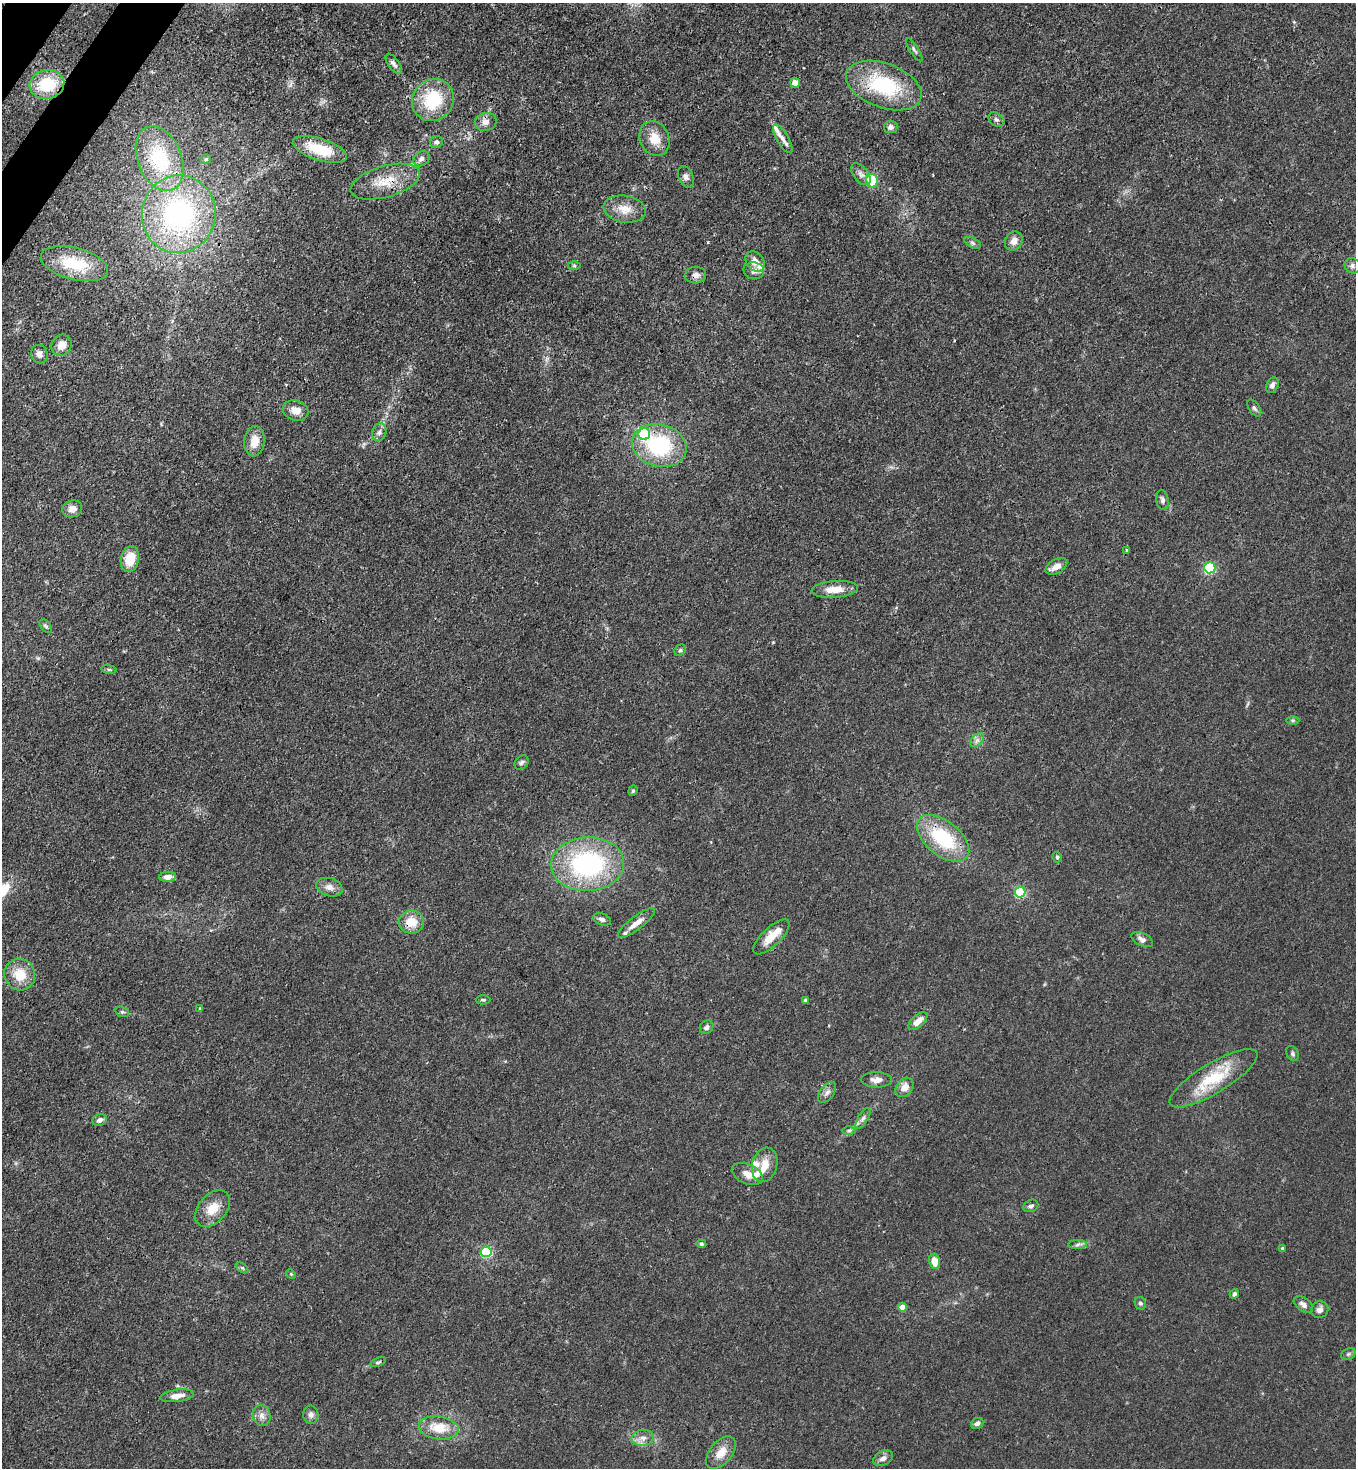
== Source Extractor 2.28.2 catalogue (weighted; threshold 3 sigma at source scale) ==
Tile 11 of 4 x 4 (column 3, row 3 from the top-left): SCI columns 2931-4284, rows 1528-2993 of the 6010 x 5988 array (HDU 1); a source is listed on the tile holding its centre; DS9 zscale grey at full resolution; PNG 1358 x 1470 px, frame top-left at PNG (2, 3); each listed source drawn as its Kron ellipse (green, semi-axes under 4 px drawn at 4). Shown black and unused: <1% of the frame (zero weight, under 3 of 4 exposures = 7% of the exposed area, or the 3 px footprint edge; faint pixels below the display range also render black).
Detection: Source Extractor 2.28.2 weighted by HDU 2 'WHT'; one run over the whole footprint, this tile lists its part. Background 0.0202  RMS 0.0027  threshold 0.0119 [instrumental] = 3 sigma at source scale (4.5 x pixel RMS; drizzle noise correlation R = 1.50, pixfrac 1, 0.05/0.05 arcsec/px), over >= 5 px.
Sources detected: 110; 5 inside a brighter listed object's ellipse — not listed separately; the other 105 listed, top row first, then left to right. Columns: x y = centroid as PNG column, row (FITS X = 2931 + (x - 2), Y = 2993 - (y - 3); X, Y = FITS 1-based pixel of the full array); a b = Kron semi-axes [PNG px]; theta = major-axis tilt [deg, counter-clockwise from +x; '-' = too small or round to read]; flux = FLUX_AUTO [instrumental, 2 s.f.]
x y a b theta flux
914 50 13 4 -56 0.61
394 64 12 5 -54 0.87
795 83 5 4 - 3.1
47 84 17 14 13 11
884 85 39 22 -20 21
433 100 22 20 48 14
996 120 9 6 -37 0.76
486 122 11 9 13 1.6
891 127 6 6 - 0.89
655 139 18 14 -67 4.5
783 139 16 6 -60 1.7
436 142 6 6 - 0.64
320 149 28 11 -18 9.1
160 158 34 22 -68 20
206 159 5 5 - 0.51
421 159 9 7 37 1
861 174 13 7 -51 1.3
686 177 11 7 -65 1
872 181 7 6 - 10
385 182 36 15 16 7
625 209 21 13 -9 4
179 214 39 37 80 51
1014 241 10 8 51 1.9
973 243 9 5 -27 0.6
755 262 11 8 -49 2.6
74 264 34 16 -14 11
574 265 6 4 -1 0.42
1352 266 8 7 - 0.83
754 271 10 8 -14 1.5
696 275 10 8 3 1.3
61 345 11 9 57 2.6
39 354 9 8 - 1.5
1272 385 8 5 65 0.99
1254 408 9 5 -56 0.61
295 410 13 10 -17 2.6
379 432 9 7 71 1
644 434 6 5 - 27
254 441 15 10 83 3.9
659 445 27 21 -15 24
1162 500 10 6 -79 0.81
72 509 10 8 16 2
1127 550 4 3 - 0.38
130 559 13 9 78 5.7
1056 566 12 7 31 2
1210 568 5 5 - 30
835 589 23 8 4 4.1
46 626 8 5 -51 0.49
680 650 6 5 - 0.44
109 669 8 4 -9 0.43
1293 720 6 4 0 0.41
977 740 8 5 45 0.89
522 762 8 6 46 0.61
633 791 5 4 - 0.38
943 838 31 17 -39 18
1057 857 5 4 - 0.46
588 864 36 27 3 41
168 877 8 5 4 2
329 887 13 9 -18 1.9
1020 892 5 5 - 23
602 919 9 5 -21 0.93
411 922 12 11 - 4.8
636 923 23 6 37 2.9
771 937 23 9 44 5.1
1142 939 11 6 -26 1.2
20 975 16 15 - 5.7
483 1000 7 4 0 0.45
806 1000 4 4 - 0.82
200 1009 4 3 - 0.32
122 1012 7 5 -18 0.46
918 1021 11 6 41 2.6
707 1027 7 6 - 0.86
1292 1053 8 6 -60 0.64
1213 1078 50 15 31 13
876 1080 15 7 -1 1.8
904 1087 11 8 52 2.4
827 1092 12 6 53 1.1
863 1118 12 5 57 0.81
100 1120 7 6 - 0.96
849 1130 6 4 1 0.47
765 1165 17 12 74 3.7
747 1174 16 10 -24 2.4
1031 1206 8 6 24 0.75
213 1208 21 14 48 4.7
701 1244 5 4 - 0.38
1078 1244 9 4 2 0.77
1282 1248 4 3 - 0.27
486 1252 5 5 - 26
935 1261 7 5 -79 2.8
242 1268 7 4 -36 0.42
291 1274 5 4 - 0.29
1234 1294 5 4 - 0.64
1140 1303 6 5 - 0.58
1303 1305 11 6 -36 1.2
902 1307 4 4 - 4.1
1320 1310 9 8 - 1.2
1348 1354 7 5 22 0.56
378 1362 8 4 18 0.5
177 1396 17 6 8 2.4
262 1415 10 9 - 1.6
311 1415 9 7 -80 1.1
977 1423 6 5 - 1.1
439 1428 20 11 -8 6.1
643 1438 11 8 6 1.8
721 1453 19 11 50 3.6
883 1458 11 7 25 1.3
Overlapping masked pixels (flux is a lower limit): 4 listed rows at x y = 884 85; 385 182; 696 275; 411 922